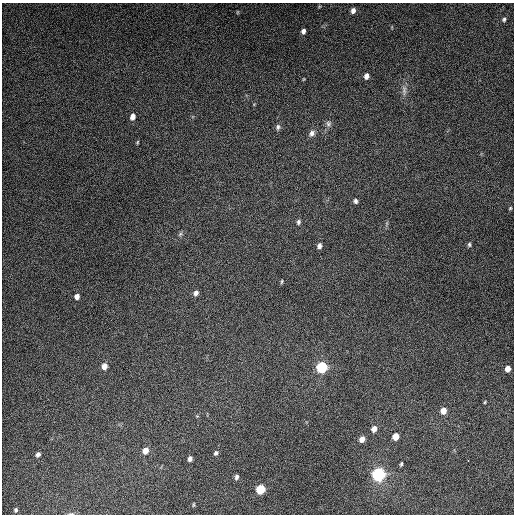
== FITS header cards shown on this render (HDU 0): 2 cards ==
NAXIS1  =                  512
NAXIS2  =                  512

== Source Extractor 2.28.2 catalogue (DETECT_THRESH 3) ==
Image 512 x 512 px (HDU 0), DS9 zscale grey, 1 PNG px = 1 image px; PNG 516 x 516 px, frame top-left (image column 1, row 512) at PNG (2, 3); no overlay
Background 5170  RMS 320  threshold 953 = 3 sigma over >= 5 px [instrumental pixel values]
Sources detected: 40; all 40 listed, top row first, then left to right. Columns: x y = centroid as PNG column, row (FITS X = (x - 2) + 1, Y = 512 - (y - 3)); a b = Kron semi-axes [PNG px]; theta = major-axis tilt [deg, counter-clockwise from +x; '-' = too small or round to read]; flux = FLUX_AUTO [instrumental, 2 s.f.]
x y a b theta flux
353 10 6 5 - 9.2e+04
237 12 5 3 - 1.8e+04
504 19 5 5 - 3.8e+04
303 31 5 4 - 7.5e+04
366 76 6 5 - 1.1e+05
304 79 5 3 - 1.7e+04
404 90 16 6 -87 1.2e+05
132 117 6 5 - 1.3e+05
328 124 8 8 - 6.8e+04
278 127 8 6 69 5.5e+04
312 133 10 7 49 8.5e+04
137 142 6 3 71 2.4e+04
355 201 5 4 - 5.1e+04
510 208 4 3 - 2.3e+04
298 222 6 5 - 4.7e+04
180 234 7 4 45 4.0e+04
469 244 6 5 - 3.9e+04
319 246 6 5 - 7.5e+04
282 281 6 3 83 2.7e+04
196 293 6 5 - 8.2e+04
77 297 6 5 - 9.5e+04
104 366 7 5 88 1.4e+05
322 367 8 7 - 1.0e+06
508 369 6 5 - 1.4e+05
485 402 4 3 - 1.9e+04
443 411 6 5 - 1.8e+05
374 429 6 5 - 1.2e+05
395 437 6 5 - 2.2e+05
362 439 6 5 - 1.2e+05
145 451 7 6 - 1.7e+05
216 453 5 5 - 4.9e+04
38 454 5 5 - 6.8e+04
190 459 5 4 - 6.7e+04
401 464 4 3 - 3.4e+04
379 474 10 9 - 1.6e+06
236 477 6 5 - 5.7e+04
260 489 7 6 - 6.6e+05
193 504 6 3 82 2.1e+04
16 510 5 4 - 3.8e+04
71 514 8 3 0 3.7e+04
At the frame edge (FLAGS 8, measured only in part): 1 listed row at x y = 71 514